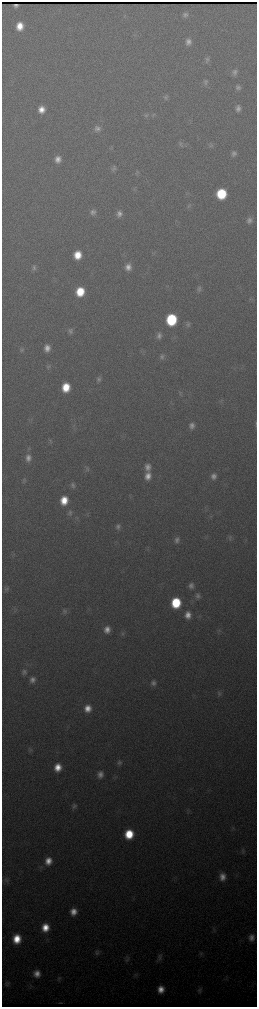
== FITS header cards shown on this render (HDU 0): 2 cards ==
NAXIS1  =                  510 / length of data axis 1
NAXIS2  =                 2010 / length of data axis 2

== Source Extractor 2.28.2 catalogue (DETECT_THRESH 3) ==
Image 510 x 2010 px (HDU 0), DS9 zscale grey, zoomed out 1/2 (1 PNG px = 2 x 2 image px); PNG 259 x 1009 px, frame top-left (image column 2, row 2010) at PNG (2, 2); no overlay
Background 3400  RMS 38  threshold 115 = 3 sigma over >= 5 px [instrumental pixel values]
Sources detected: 95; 1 cannot appear on this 1/2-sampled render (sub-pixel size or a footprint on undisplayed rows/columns) and is not listed; the other 94 listed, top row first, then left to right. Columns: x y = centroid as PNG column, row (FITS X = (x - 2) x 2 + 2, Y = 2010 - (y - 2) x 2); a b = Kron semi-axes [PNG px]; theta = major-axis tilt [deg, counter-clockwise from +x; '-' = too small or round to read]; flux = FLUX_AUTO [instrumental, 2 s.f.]
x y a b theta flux
185 15 7 6 - 25000
20 26 8 7 - 130000
188 42 8 6 88 43000
207 60 7 5 89 21000
234 72 7 6 - 33000
205 82 8 6 87 24000
238 87 6 6 - 23000
166 97 6 5 - 17000
238 108 8 6 88 38000
41 110 7 7 - 84000
146 115 6 6 - 17000
97 128 9 8 - 42000
181 144 9 5 -75 22000
211 145 7 6 - 19000
234 153 8 6 65 29000
58 159 8 6 84 59000
114 169 8 5 35 21000
137 173 6 5 - 13000
221 194 8 7 - 430000
189 206 6 5 - 14000
93 212 7 6 - 33000
119 214 7 6 - 41000
249 220 8 7 - 37000
77 255 8 7 - 150000
128 267 8 7 - 59000
34 268 7 6 - 25000
199 289 8 6 81 23000
80 292 7 7 - 240000
171 320 8 7 - 680000
187 324 7 6 - 22000
70 331 7 6 - 24000
159 336 8 6 79 34000
47 348 7 6 - 61000
22 350 7 6 - 20000
162 356 8 6 68 26000
48 366 6 5 - 16000
99 379 8 6 72 25000
66 387 8 7 - 190000
256 424 10 2 90 8000
192 426 7 6 - 42000
50 441 7 4 65 13000
28 458 9 7 79 54000
148 467 9 7 88 53000
87 469 9 7 83 26000
148 476 9 8 - 78000
214 476 8 7 - 44000
24 480 7 5 70 15000
73 485 8 6 -85 28000
64 500 9 7 79 150000
70 513 9 6 -85 29000
118 527 7 6 - 27000
230 538 7 5 84 17000
177 540 8 6 -88 32000
191 585 7 6 - 37000
6 588 7 6 - 20000
198 596 8 7 - 32000
176 603 8 7 - 390000
15 611 5 1 - 6100
65 611 7 6 - 21000
188 615 7 7 - 69000
107 629 8 7 - 66000
219 631 7 4 9 14000
123 633 7 5 90 16000
24 672 8 7 - 30000
32 680 8 7 - 45000
153 683 7 6 - 35000
219 693 6 6 - 17000
87 708 8 7 - 87000
30 750 8 5 53 17000
119 763 7 6 - 21000
58 767 8 7 - 110000
100 774 7 6 - 50000
74 806 7 6 - 24000
188 811 5 2 - 7900
129 834 8 7 - 280000
243 851 8 5 -88 17000
48 861 9 8 - 92000
222 877 9 7 89 71000
6 880 7 6 - 21000
73 912 7 7 - 80000
45 927 7 7 - 130000
251 938 8 6 84 49000
17 939 8 7 - 180000
97 952 8 6 70 24000
201 954 5 4 - 13000
159 957 11 6 72 30000
127 959 8 5 -86 21000
37 973 8 8 - 78000
135 975 6 5 - 16000
59 978 7 5 82 18000
7 983 8 6 83 23000
161 989 8 7 - 90000
199 990 8 6 81 21000
60 1003 4 1 - 9200
At the frame edge (FLAGS 8, measured only in part): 1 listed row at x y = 256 424
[1 sub-pixel or undisplayed-footprint detection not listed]